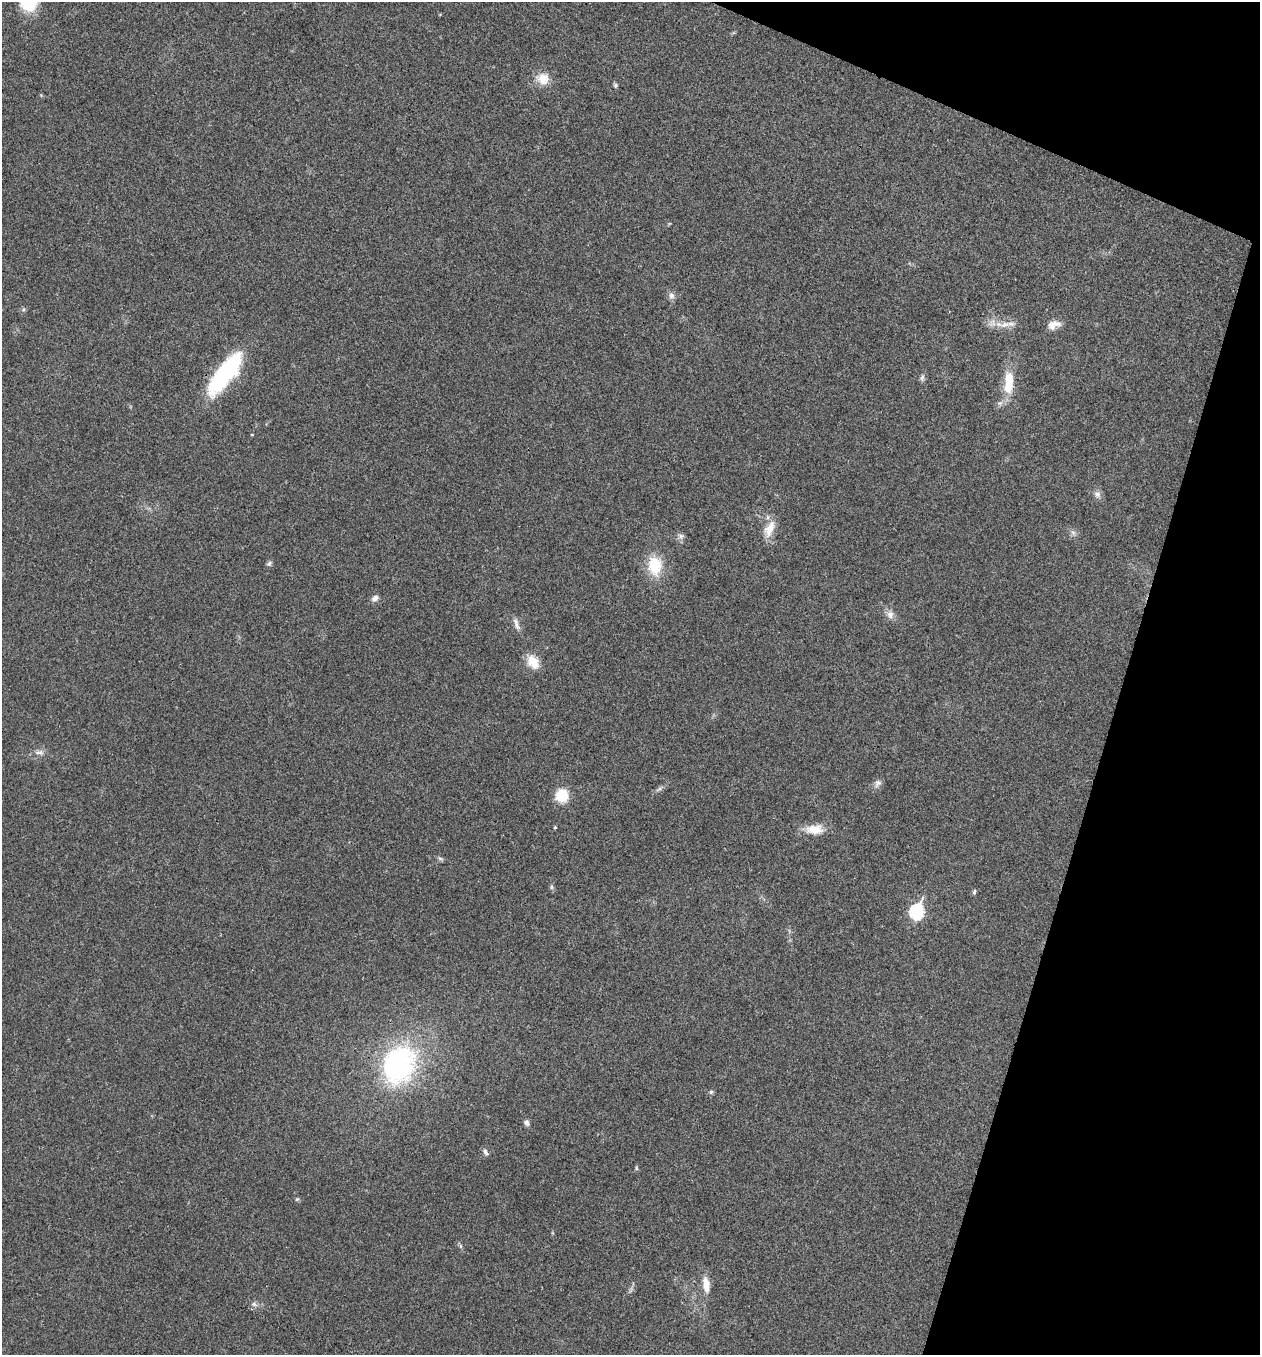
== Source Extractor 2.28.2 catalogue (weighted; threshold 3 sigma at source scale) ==
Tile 8 of 4 x 4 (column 4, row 2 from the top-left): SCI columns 3908-5165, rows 2710-4062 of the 5431 x 5417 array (HDU 1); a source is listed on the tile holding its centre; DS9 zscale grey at full resolution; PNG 1262 x 1357 px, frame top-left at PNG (2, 2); no overlay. Shown black and unused: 15% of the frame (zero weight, under 3 of 4 exposures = <1% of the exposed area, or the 3 px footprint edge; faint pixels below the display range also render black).
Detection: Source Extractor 2.28.2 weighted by HDU 2 'WHT'; one run over the whole footprint, this tile lists its part. Background 0.0238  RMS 0.0041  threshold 0.0184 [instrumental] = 3 sigma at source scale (4.5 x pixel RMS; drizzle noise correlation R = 1.50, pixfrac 1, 0.05/0.05 arcsec/px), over >= 5 px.
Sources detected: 38; all 38 listed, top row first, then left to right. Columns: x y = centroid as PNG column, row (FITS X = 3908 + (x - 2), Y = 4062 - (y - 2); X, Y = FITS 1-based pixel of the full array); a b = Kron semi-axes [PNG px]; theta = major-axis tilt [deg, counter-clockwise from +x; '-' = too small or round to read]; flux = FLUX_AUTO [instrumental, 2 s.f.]
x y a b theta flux
543 79 18 17 - 6.2
615 85 6 5 - 0.69
671 296 11 8 86 1.8
24 309 6 4 71 0.59
1005 325 17 8 17 3.7
1054 325 17 9 19 3.5
224 374 52 17 53 45
922 378 10 5 84 1.1
1009 383 31 12 86 12
1097 494 10 8 -52 1.8
769 529 24 11 65 6
1073 533 9 6 -53 1.2
681 536 8 8 - 1.4
269 563 8 5 40 0.96
655 566 25 19 -87 12
375 598 9 6 41 1.9
890 614 12 9 -70 2.5
517 626 15 6 -58 2.1
533 662 18 13 -58 6.3
39 752 15 6 0 1.9
878 783 12 8 54 1.8
659 789 10 4 33 1.1
562 796 10 10 - 16
555 827 4 3 - 0.44
815 829 23 12 1 6.8
440 859 8 5 -32 0.81
551 887 8 4 -82 0.79
974 892 7 4 78 0.73
917 912 8 7 - 53
398 1065 37 29 63 78
711 1092 5 5 - 0.73
526 1123 8 7 - 1.2
485 1152 10 5 -65 1.2
636 1168 6 4 -89 0.53
297 1199 6 4 44 0.52
460 1246 7 4 -89 0.66
706 1285 21 9 -84 5.2
254 1304 8 6 -28 1.3